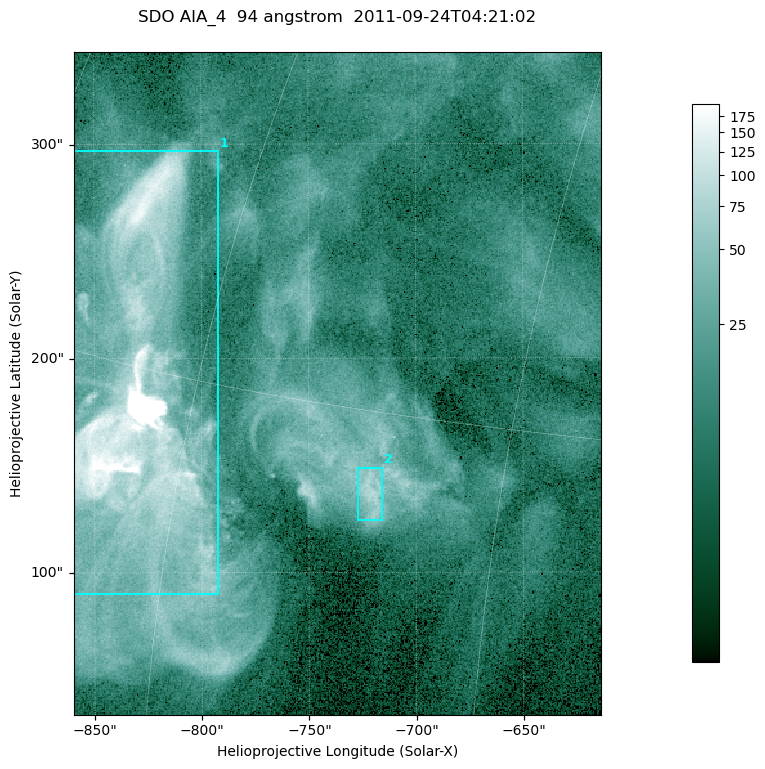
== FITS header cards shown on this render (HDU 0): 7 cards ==
TELESCOP= 'SDO     '           /
INSTRUME= 'AIA_4   '           /
WAVELNTH=                   94 /
WAVEUNIT= 'angstrom'           /
DATE-OBS= '2011-09-24T04:21:02.12' /
CTYPE1  = 'HPLN-TAN'           /
CTYPE2  = 'HPLT-TAN'           /

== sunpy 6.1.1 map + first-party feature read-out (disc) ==
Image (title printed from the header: SDO AIA_4  94 angstrom  2011-09-24T04:21:02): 410 x 515 px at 0.6 arcsec/px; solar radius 956 arcsec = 1593 px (partial field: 2.6% of the solar disc is inside the frame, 100% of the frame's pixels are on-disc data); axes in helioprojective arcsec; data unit not stated in the header (colour bar unlabelled)
Pointing: header CRPIX1/2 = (2058.48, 2043.05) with CRVAL1/2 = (0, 0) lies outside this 410 x 515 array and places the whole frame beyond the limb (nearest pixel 1.41 R_sun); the SolarSoft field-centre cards XCEN/YCEN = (-736.6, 188.2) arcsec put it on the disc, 1312 arcsec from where CRPIX/CRVAL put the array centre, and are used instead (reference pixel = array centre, CRVAL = XCEN/YCEN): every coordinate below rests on XCEN/YCEN
Orientation: roll -0.138 deg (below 1 deg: not rotated)
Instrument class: DISC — disc imager (sunpy class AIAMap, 94 A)
Bright regions (active regions / flare kernels): reference = the on-disc median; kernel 3 px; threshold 5 sigma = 44.5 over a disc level ~12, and >= 1.15x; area >= 211 px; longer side >= 5 px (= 3 arcsec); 2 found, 2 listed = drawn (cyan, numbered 1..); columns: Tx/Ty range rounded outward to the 2 arcsec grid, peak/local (2 s.f.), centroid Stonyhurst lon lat
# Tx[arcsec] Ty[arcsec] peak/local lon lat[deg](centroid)
1 -860..-792 90..298 51 -63 +14
2 -728..-716 124..150 7.1 -50 +13